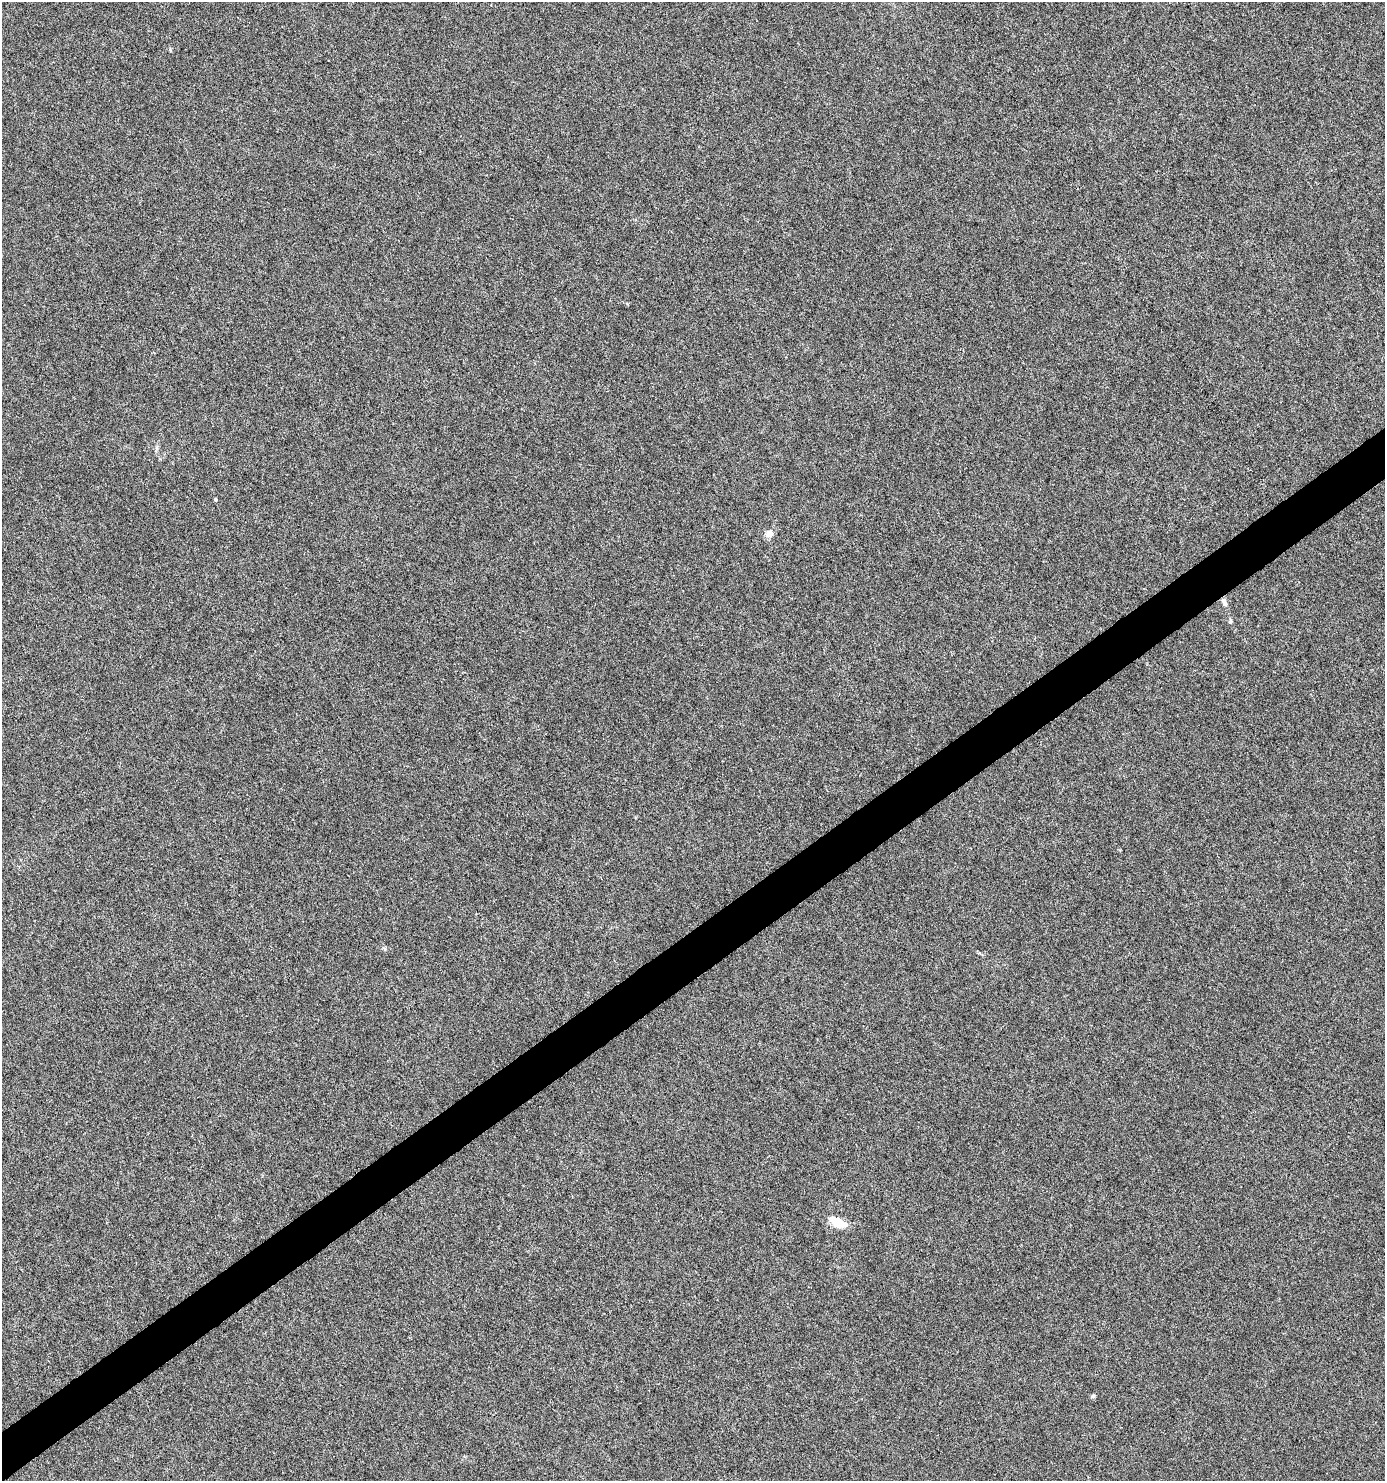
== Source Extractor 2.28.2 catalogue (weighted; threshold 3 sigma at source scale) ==
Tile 7 of 4 x 4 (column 3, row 2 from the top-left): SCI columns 2952-4334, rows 2960-4438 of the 5840 x 5920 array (HDU 1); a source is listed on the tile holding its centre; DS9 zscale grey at full resolution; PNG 1387 x 1483 px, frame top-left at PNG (2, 2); no overlay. Shown black and unused: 3% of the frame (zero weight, under 4 of 8 exposures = <1% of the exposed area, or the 3 px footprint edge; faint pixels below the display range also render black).
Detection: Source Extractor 2.28.2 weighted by HDU 2 'WHT'; one run over the whole footprint, this tile lists its part. Background 9.40e-04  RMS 0.0014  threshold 0.00576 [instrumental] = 3 sigma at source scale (4.09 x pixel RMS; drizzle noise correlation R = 1.36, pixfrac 0.8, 0.0396/0.0396 arcsec/px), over >= 5 px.
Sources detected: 7; all 7 listed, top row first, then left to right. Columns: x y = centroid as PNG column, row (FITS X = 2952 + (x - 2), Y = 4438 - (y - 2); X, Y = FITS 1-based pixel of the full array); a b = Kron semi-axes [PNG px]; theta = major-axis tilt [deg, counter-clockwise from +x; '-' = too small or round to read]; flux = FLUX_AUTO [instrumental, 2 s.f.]
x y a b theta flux
215 499 4 3 - 0.15
769 533 9 8 - 0.84
1224 602 11 6 -64 0.51
1230 621 7 4 82 0.21
385 949 6 4 -87 0.18
837 1222 18 8 -26 2.7
1093 1396 5 5 - 0.2